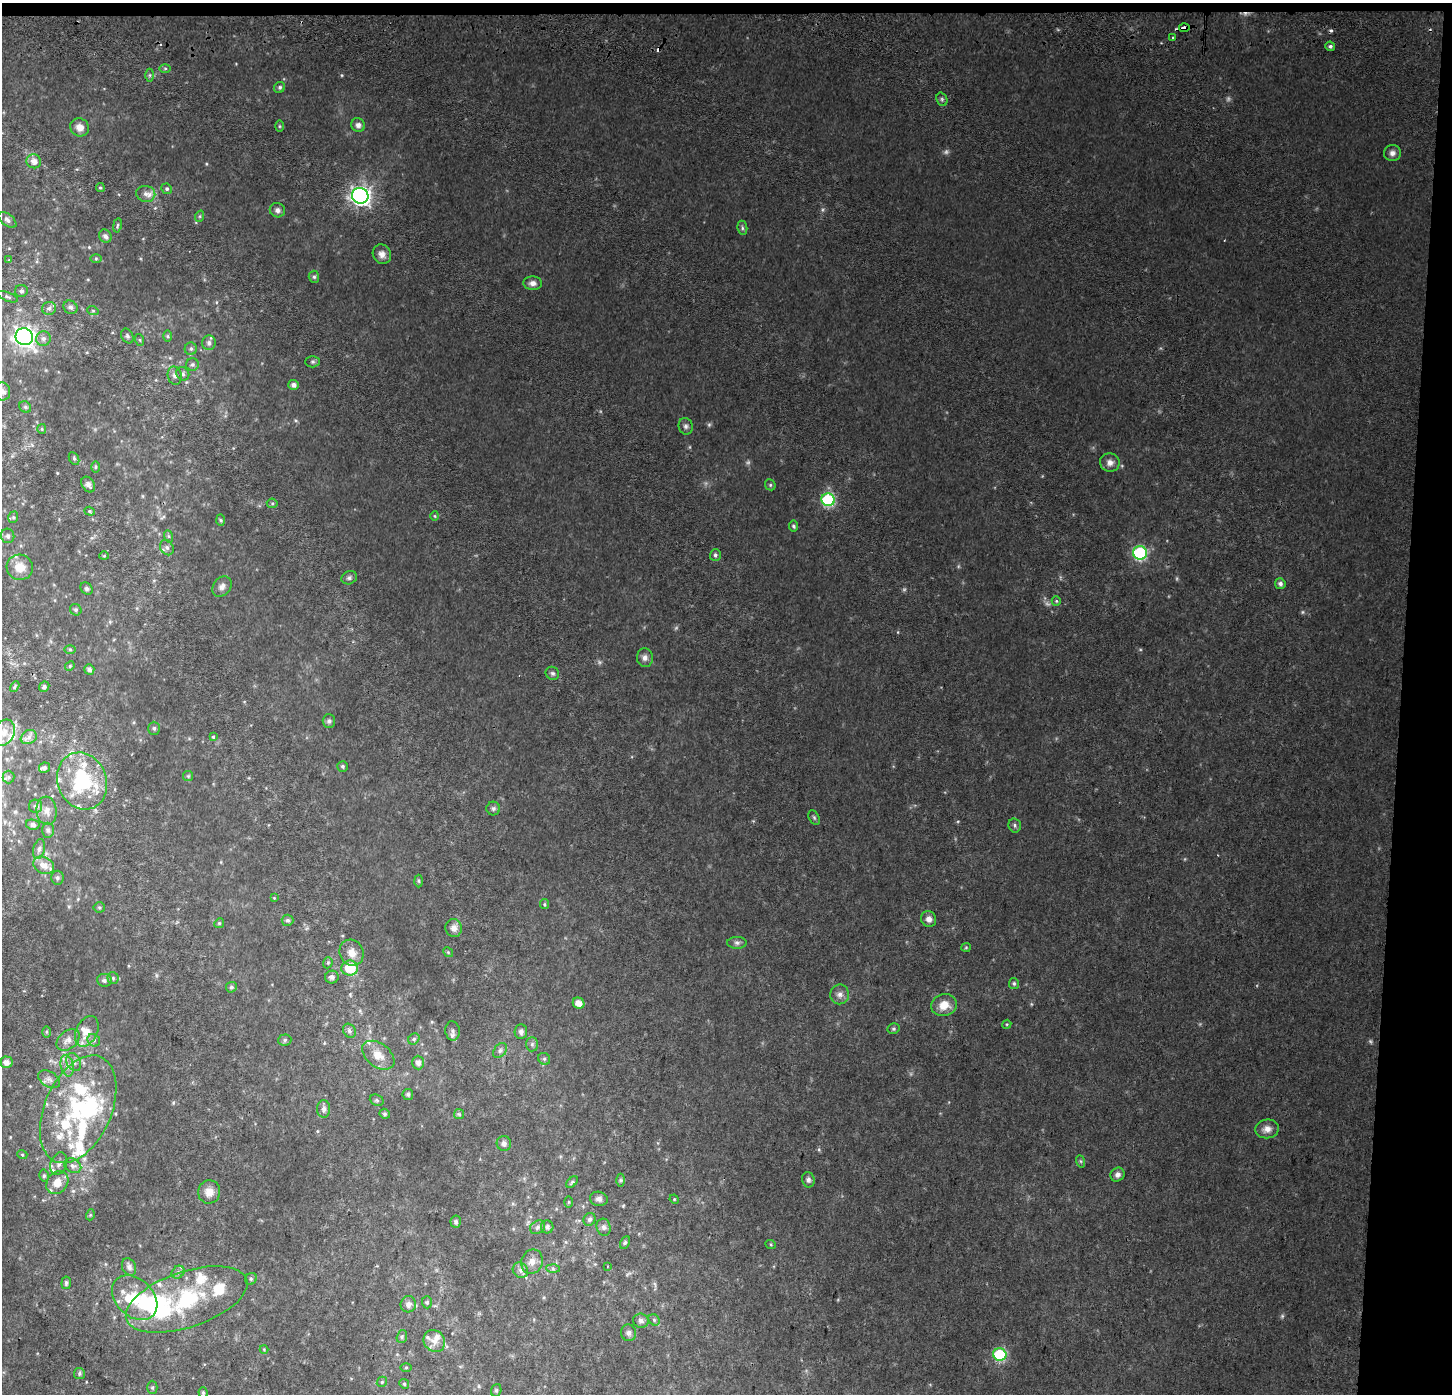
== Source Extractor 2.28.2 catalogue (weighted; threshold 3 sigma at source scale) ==
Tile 3 of 3 x 3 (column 3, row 1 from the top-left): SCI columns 2911-4360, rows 3041-4432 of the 4360 x 4689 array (HDU 1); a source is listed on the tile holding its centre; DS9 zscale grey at full resolution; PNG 1454 x 1396 px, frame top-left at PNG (2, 3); each listed source drawn as its Kron ellipse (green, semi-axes under 4 px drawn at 4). Shown black and unused: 4% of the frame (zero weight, under 2 of 3 exposures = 2% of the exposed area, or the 3 px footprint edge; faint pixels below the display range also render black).
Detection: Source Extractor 2.28.2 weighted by HDU 2 'WHT'; one run over the whole footprint, this tile lists its part. Background 0.0752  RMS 0.013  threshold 0.059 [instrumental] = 3 sigma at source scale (4.5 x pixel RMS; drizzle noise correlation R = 1.50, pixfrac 1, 0.0396/0.0396 arcsec/px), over >= 5 px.
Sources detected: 243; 10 too faint to see at this stretch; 3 inside a brighter object's white glare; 2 cosmic-ray / hot-pixel residue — neither listed nor drawn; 30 inside a brighter listed object's ellipse — not listed separately; the other 198 listed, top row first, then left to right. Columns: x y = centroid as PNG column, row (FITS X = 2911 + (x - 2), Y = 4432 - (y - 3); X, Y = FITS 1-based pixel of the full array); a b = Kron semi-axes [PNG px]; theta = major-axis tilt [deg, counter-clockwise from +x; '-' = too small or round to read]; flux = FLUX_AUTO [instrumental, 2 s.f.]
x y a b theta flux
1184 28 5 3 - 12
1173 38 3 3 - 2.2
1330 46 5 4 - 3
165 68 5 3 - 1.5
150 75 6 4 90 2
280 87 6 5 - 2.4
942 99 7 5 -70 2.4
358 125 7 6 - 5.1
279 126 5 3 - 1.4
80 127 10 9 - 10
1392 153 8 8 - 5.6
34 161 7 7 - 8.9
100 188 4 4 - 2
167 189 5 5 - 2.5
146 194 9 8 - 6.7
360 196 8 7 - 580
277 210 8 7 - 4.9
200 216 6 4 71 1.6
7 220 10 5 -38 4.2
117 225 7 3 80 1.7
742 228 7 5 -82 2.6
105 236 7 6 - 4.5
382 254 10 9 - 7.3
96 259 5 4 - 1.5
9 260 4 4 - 1.2
314 277 6 5 - 2.5
533 283 9 7 -3 6.3
21 291 6 6 - 3.3
7 297 11 4 -21 2.9
70 307 7 6 - 3.7
49 308 7 6 - 4
93 311 6 3 -19 1.4
127 336 8 5 -63 3
168 336 6 4 -89 1.7
24 337 9 8 - 610
43 338 7 7 - 4.8
140 340 6 4 -71 1.5
209 343 7 7 - 4.5
191 349 6 6 - 3
313 362 7 5 1 2.5
192 365 6 6 - 3.1
183 374 7 6 - 3.2
175 376 9 7 -78 5.2
294 385 5 5 - 5.3
2 391 9 8 - 6.1
25 407 6 5 - 2.4
686 426 8 7 - 3.9
42 429 5 4 - 1.5
74 458 7 4 -63 2.4
1110 462 10 9 - 7.2
95 467 6 3 89 1.4
88 485 8 6 -56 4.6
770 485 6 5 - 2
828 500 7 6 - 140
272 503 5 5 - 1.8
90 511 5 4 - 1.9
435 516 5 3 - 1.2
13 517 6 5 - 2.1
221 520 6 4 -88 1.7
793 526 5 4 - 2.7
8 536 7 6 - 3.6
168 536 6 4 -70 1.7
167 548 8 6 -57 3.9
1140 553 7 6 - 160
715 555 6 5 - 2.9
104 556 4 4 - 1.3
20 567 13 12 - 18
349 578 8 6 26 3.2
1280 584 5 5 - 3.5
222 586 11 8 49 6.3
86 588 7 5 -46 2.8
1056 601 5 4 - 1.6
76 610 6 5 - 2.6
70 649 6 4 -1 1.6
645 658 9 8 - 5.9
70 666 5 4 - 1.6
89 669 5 5 - 4.3
552 673 7 6 - 2.9
15 687 6 3 60 1.5
44 687 5 5 - 2.8
329 721 7 6 - 3
154 728 6 5 - 2.6
4 733 14 10 60 15
213 736 3 3 - 6.5
29 737 8 6 29 4.9
343 766 5 5 - 2.5
44 768 5 5 - 3.1
188 776 5 5 - 1.8
8 777 6 6 - 2.6
82 781 29 24 -70 95
36 806 7 6 - 3.5
493 808 7 7 - 3.5
47 811 14 10 -84 9.8
814 818 8 5 -63 2.2
33 825 7 5 -11 3.7
1015 825 7 6 - 3.2
48 830 7 6 - 3.2
39 849 10 6 75 4.2
44 865 11 8 -26 12
57 878 7 6 - 3.7
419 881 6 4 -88 2
274 898 4 4 - 1
544 904 5 4 - 1.7
99 907 5 5 - 1.9
929 919 8 7 - 6.9
287 920 6 5 - 3.1
219 923 5 4 - 1.6
454 928 9 8 - 7.8
737 943 9 6 -1 3.9
966 947 4 4 - 1.3
448 952 5 4 - 1.5
352 953 13 11 -64 13
328 963 6 4 70 2.1
350 968 8 7 - 40
332 977 7 6 - 4.8
113 978 5 5 - 2.5
104 980 7 6 - 3.6
1014 983 5 5 - 2.2
231 987 5 5 - 2.6
840 994 10 9 - 6.9
579 1003 6 5 - 11
944 1005 13 11 15 16
1007 1024 4 3 - 1.2
894 1029 6 5 - 2.2
87 1031 16 10 63 19
349 1031 7 6 - 3.8
453 1031 9 7 -81 4.8
46 1032 6 4 -90 1.7
521 1032 7 6 - 4.7
414 1039 6 5 - 2.6
68 1040 13 9 39 9.7
94 1040 7 6 - 3.4
285 1040 6 5 - 2.5
532 1044 7 6 - 3.1
500 1050 8 6 50 3.9
378 1055 18 11 -37 17
544 1059 6 5 - 2.8
6 1062 6 6 - 7.4
74 1062 9 7 -62 6
418 1062 7 6 - 5.6
67 1066 11 6 -79 7.2
49 1079 12 7 -30 6.2
408 1094 5 5 - 2.7
377 1100 7 5 -22 2.4
78 1109 57 33 66 150
324 1109 9 6 -87 4.7
385 1114 5 4 - 2.3
459 1114 5 5 - 2
1267 1129 12 9 7 9.1
504 1143 7 7 - 4
22 1154 5 3 - 1.3
1080 1161 6 4 -70 1.8
59 1164 11 8 69 5.7
73 1166 9 6 -29 5.2
1117 1175 7 6 - 5.7
44 1176 6 4 -78 2.3
621 1180 6 4 90 2.1
808 1180 8 6 -72 3.9
572 1182 7 4 45 2.2
57 1183 12 10 50 18
209 1192 12 11 - 11
599 1199 9 7 -11 4.5
674 1199 5 4 - 1.2
569 1202 6 4 90 1.6
90 1215 5 3 - 1.3
589 1219 7 5 58 3.4
456 1222 6 5 - 2.9
538 1227 8 6 35 3.7
547 1227 6 6 - 4
604 1227 8 7 - 4.3
625 1243 7 4 62 2.4
771 1245 5 3 - 1.3
532 1262 12 10 70 9.9
607 1266 3 2 - 1
129 1267 9 7 -68 6.4
553 1268 6 4 -2 2.5
520 1270 8 7 - 5.2
178 1272 7 5 45 3.6
251 1279 6 5 - 2.4
66 1283 6 5 - 3.1
135 1298 26 18 -43 51
187 1299 63 28 19 150
427 1302 6 5 - 2.3
408 1304 8 7 - 6
654 1320 6 5 - 2.2
641 1321 8 7 - 4.9
628 1333 8 7 - 4.4
402 1337 6 5 - 2.2
434 1341 11 10 - 11
264 1349 4 4 - 1.2
1000 1355 7 6 - 100
406 1367 5 3 - 1.4
79 1373 5 5 - 2.3
382 1382 5 4 - 1.9
404 1384 5 4 - 1.8
152 1387 6 5 - 2.1
496 1390 6 5 - 2
203 1393 5 4 - 1.8
Overlapping masked pixels (flux is a lower limit): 1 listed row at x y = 1184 28
Isophote crosses this tile's border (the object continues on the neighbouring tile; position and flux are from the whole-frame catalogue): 2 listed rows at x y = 2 391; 4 733
Unlisted compact peaks at least as high as the median listed source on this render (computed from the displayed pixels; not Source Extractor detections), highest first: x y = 342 75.